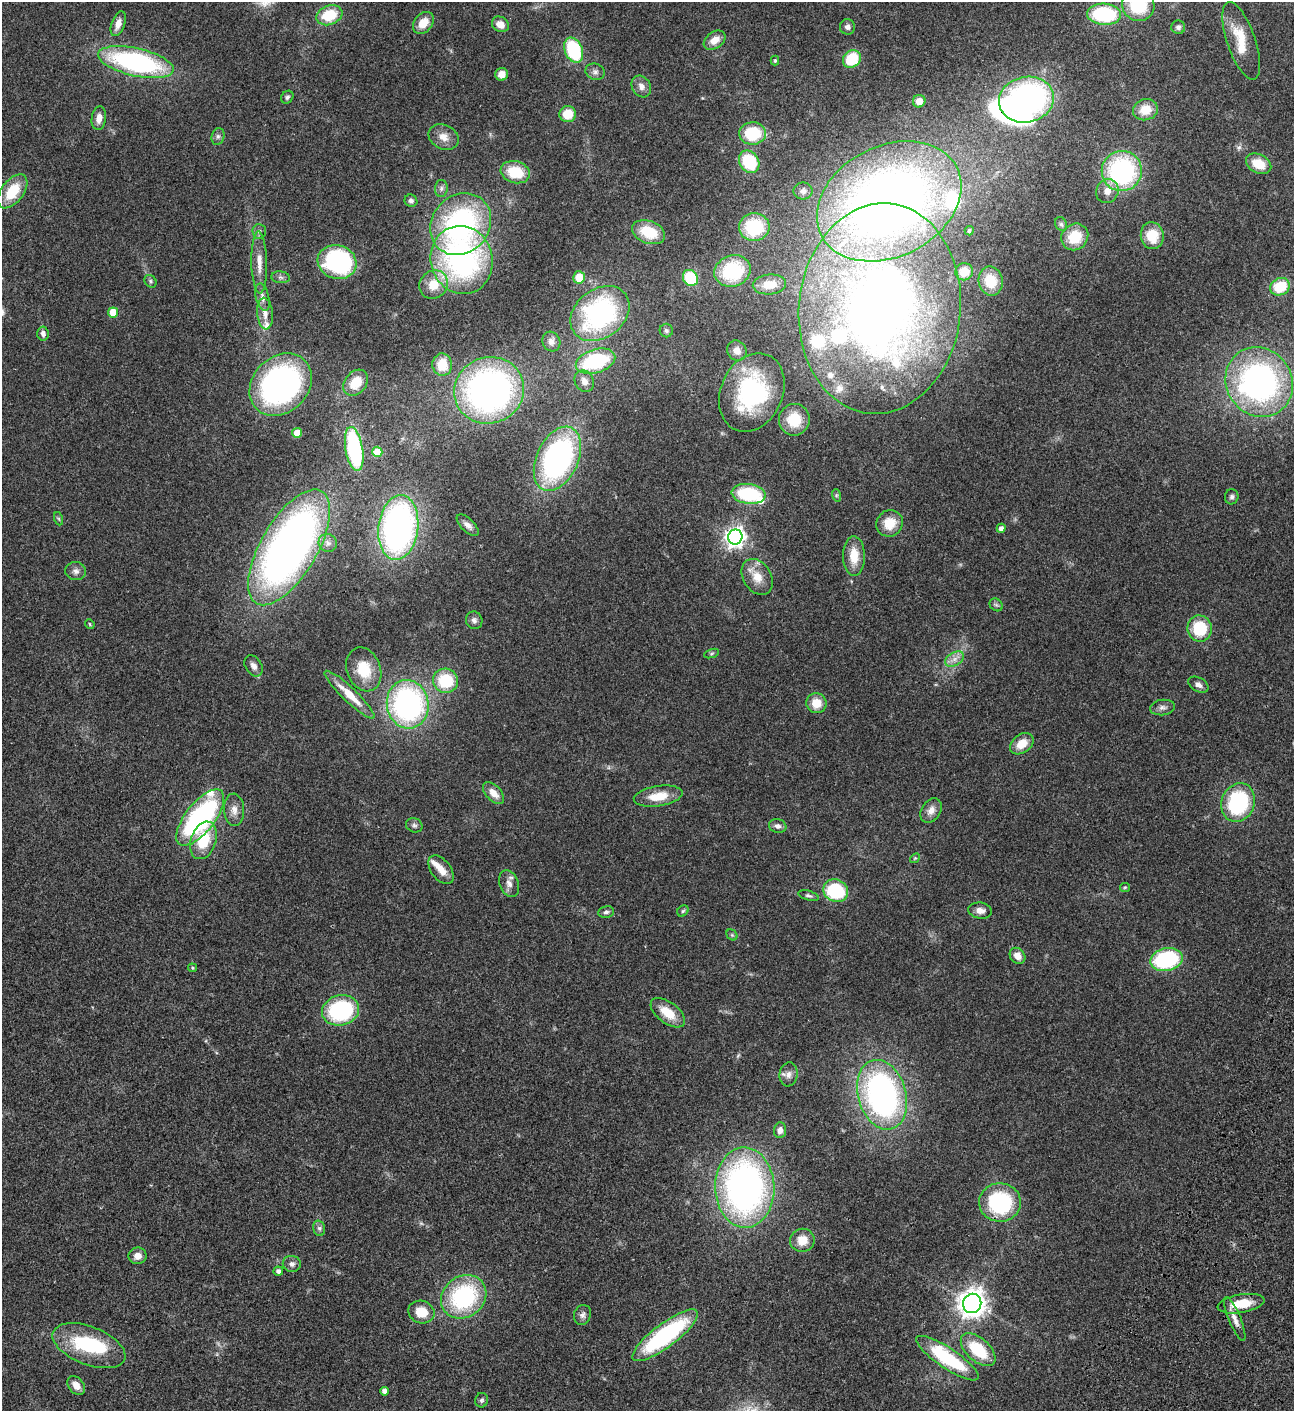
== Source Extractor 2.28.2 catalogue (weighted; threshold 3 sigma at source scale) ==
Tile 6 of 4 x 4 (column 2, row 2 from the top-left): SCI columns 1797-3088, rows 3023-4431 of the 6048 x 6047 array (HDU 1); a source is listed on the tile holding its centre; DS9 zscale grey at full resolution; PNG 1296 x 1413 px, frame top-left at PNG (2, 2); each listed source drawn as its Kron ellipse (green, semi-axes under 4 px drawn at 4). Shown black and unused: <1% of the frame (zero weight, under 3 of 4 exposures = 13% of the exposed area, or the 3 px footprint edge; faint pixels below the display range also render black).
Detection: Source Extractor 2.28.2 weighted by HDU 2 'WHT'; one run over the whole footprint, this tile lists its part. Background 0.0644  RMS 0.0059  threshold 0.0263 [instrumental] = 3 sigma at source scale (4.5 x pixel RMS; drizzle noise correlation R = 1.50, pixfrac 1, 0.05/0.05 arcsec/px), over >= 5 px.
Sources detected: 171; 2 too faint to see at this stretch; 3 inside a brighter object's white glare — neither listed nor drawn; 11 inside a brighter listed object's ellipse — not listed separately; the other 155 listed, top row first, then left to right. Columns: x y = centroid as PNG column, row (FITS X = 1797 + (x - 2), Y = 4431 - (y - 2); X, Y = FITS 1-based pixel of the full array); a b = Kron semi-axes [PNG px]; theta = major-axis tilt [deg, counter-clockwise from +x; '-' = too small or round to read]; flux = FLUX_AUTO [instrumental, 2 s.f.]
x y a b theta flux
1138 5 17 16 - 28
1104 14 17 10 -3 47
329 15 13 9 20 17
423 23 12 9 50 8.3
118 24 13 6 70 4.7
500 24 9 7 -35 5.1
847 27 8 7 - 2.1
1178 27 7 7 - 1.7
715 40 12 8 35 6
1241 41 41 14 -71 15
574 50 13 9 -67 40
852 59 9 8 - 23
775 60 5 4 - 0.62
136 62 39 14 -13 98
595 72 10 8 -15 2.2
502 74 6 6 - 4.3
641 86 11 9 -61 3.2
287 97 7 5 49 1.3
1026 100 28 23 12 150
919 101 6 6 - 4.5
1145 110 12 10 14 10
568 114 8 8 - 11
99 118 12 7 82 3.8
753 133 13 11 2 25
218 136 8 6 75 1.6
443 137 16 12 -25 5.6
749 162 12 9 -57 28
1259 164 13 9 -26 11
1122 171 20 20 - 85
515 172 15 11 -15 17
441 188 8 6 88 1.6
12 191 19 11 53 17
803 191 9 8 - 2.1
1107 191 12 11 - 5.3
411 201 6 6 - 1.5
889 201 76 55 27 470
461 224 33 28 48 110
1061 224 7 5 -62 1.2
754 227 15 14 - 28
259 231 7 7 - 1.5
969 231 5 4 - 1.1
649 232 17 11 -21 19
1152 236 13 11 -81 14
1075 237 14 13 - 15
462 260 34 31 -74 130
337 262 20 16 -16 72
259 263 31 8 -89 7.6
733 271 18 15 21 36
964 272 9 8 - 7.5
280 277 9 6 -7 1.5
579 277 6 5 - 9.4
690 278 8 7 - 25
151 281 7 5 -54 1.1
991 281 14 12 -78 13
434 284 15 13 42 11
769 284 16 10 5 8.2
1280 287 10 8 25 18
262 297 14 6 -76 3.2
880 309 105 81 84 460
113 312 5 5 - 12
265 314 16 8 -84 4.8
600 314 32 24 38 88
666 331 7 6 - 1.2
43 333 7 5 -85 2.6
551 342 10 9 - 2.9
737 351 10 9 - 4.2
595 361 20 11 17 44
442 365 11 9 -87 12
584 381 11 9 -60 3.5
1259 382 36 32 -55 150
356 383 14 10 51 13
281 385 34 27 44 140
489 390 35 33 21 200
752 392 41 31 66 69
794 420 16 15 - 16
297 433 5 5 - 8.3
354 449 22 8 -80 71
377 452 5 5 - 14
557 459 34 21 65 130
749 494 17 10 -7 37
836 495 6 4 -73 0.79
1232 497 7 7 - 1.6
59 519 7 4 -71 0.84
889 523 13 13 - 11
468 525 14 6 -43 2.8
398 527 33 20 83 190
1001 528 4 4 - 2.6
735 537 7 7 - 300
328 543 9 8 - 2.7
289 547 65 28 60 350
854 556 20 11 -89 11
76 571 10 9 - 2.8
757 577 19 14 -58 8.9
996 605 7 5 -43 1.2
474 620 9 8 - 2.1
90 624 5 4 - 0.66
1200 628 13 12 - 21
712 653 8 3 19 0.91
955 659 10 6 27 3.3
254 666 11 8 -57 2.8
364 669 22 17 -69 16
445 681 13 12 - 24
1198 685 11 7 -29 2.4
350 695 34 7 -44 13
816 703 10 10 - 8.6
408 704 24 21 -81 140
1162 708 12 7 7 2.5
1022 744 13 9 38 8.3
493 793 13 7 -47 5.6
658 796 24 10 9 12
1238 803 20 16 70 49
234 810 16 10 -86 4.7
931 811 13 9 59 4.4
200 818 34 14 52 120
414 825 8 7 - 1.5
778 826 9 7 -19 2.2
203 840 19 12 71 19
915 858 5 4 - 0.66
441 870 16 9 -53 6.5
509 884 14 9 -69 4
1125 887 5 4 - 0.6
836 891 12 11 - 39
809 896 10 4 -16 1.3
683 911 6 5 - 0.9
980 911 12 8 -8 3.8
606 912 8 5 9 1.4
732 935 6 5 - 0.95
1017 956 8 7 - 4.8
1166 960 16 11 12 52
192 968 4 4 - 0.71
341 1010 19 15 13 56
668 1013 20 10 -37 12
789 1074 12 9 82 3.2
882 1095 36 24 -74 170
780 1130 8 6 83 2.7
745 1188 40 29 -88 220
1000 1202 21 19 -2 54
319 1228 8 6 -75 1.5
802 1240 12 11 - 8.1
138 1256 9 8 - 4.1
292 1264 9 8 - 2.4
278 1271 5 4 - 2.2
464 1297 24 20 37 63
972 1303 10 9 - 580
1241 1304 24 9 10 13
421 1312 13 11 -21 11
582 1315 10 8 69 2.4
1235 1319 23 6 -67 4.2
665 1335 40 11 37 76
89 1346 38 19 -21 41
978 1350 21 11 -42 22
947 1358 37 10 -34 45
76 1385 10 7 -51 4.9
385 1391 4 4 - 2.6
481 1400 7 6 - 1.2
Overlapping masked pixels (flux is a lower limit): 1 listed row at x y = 882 1095
Isophote crosses this tile's border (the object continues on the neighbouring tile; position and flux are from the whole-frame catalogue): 1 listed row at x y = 1138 5